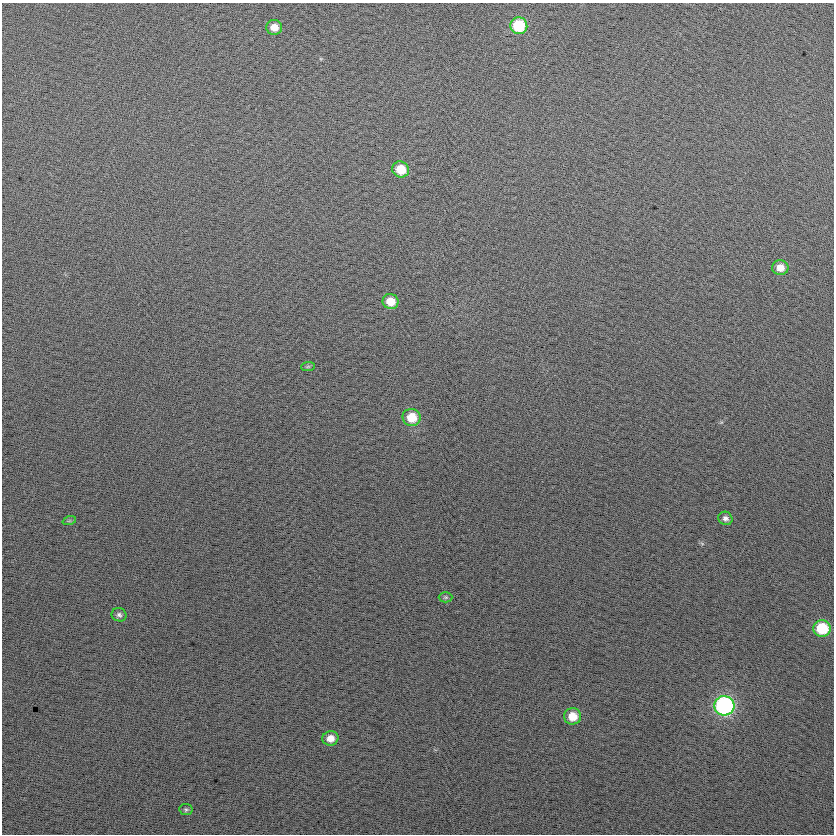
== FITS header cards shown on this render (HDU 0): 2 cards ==
NAXIS1  =                  832
NAXIS2  =                  832

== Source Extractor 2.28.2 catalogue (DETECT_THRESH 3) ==
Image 832 x 832 px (HDU 0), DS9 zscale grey, 1 PNG px = 1 image px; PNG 836 x 836 px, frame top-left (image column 1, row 832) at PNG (2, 3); each listed source drawn as its Kron ellipse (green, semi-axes under 4 px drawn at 4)
Background 24.3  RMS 14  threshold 42.5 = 3 sigma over >= 5 px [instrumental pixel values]
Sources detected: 16; all 16 listed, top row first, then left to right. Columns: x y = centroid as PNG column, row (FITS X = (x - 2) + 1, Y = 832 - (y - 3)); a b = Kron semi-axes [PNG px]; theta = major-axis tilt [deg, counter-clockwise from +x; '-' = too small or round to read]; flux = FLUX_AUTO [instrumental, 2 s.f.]
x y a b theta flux
519 26 8 8 - 49000
274 27 8 7 - 10000
401 169 8 8 - 21000
780 268 8 7 - 10000
391 301 8 7 - 16000
308 366 7 4 2 1600
412 417 9 8 - 20000
725 518 7 6 - 3800
69 521 7 4 18 1400
446 597 7 5 0 1600
119 615 7 6 - 2900
822 628 9 8 - 44000
724 706 10 9 - 220000
573 716 8 8 - 16000
330 738 8 7 - 9500
186 809 7 5 -7 1900